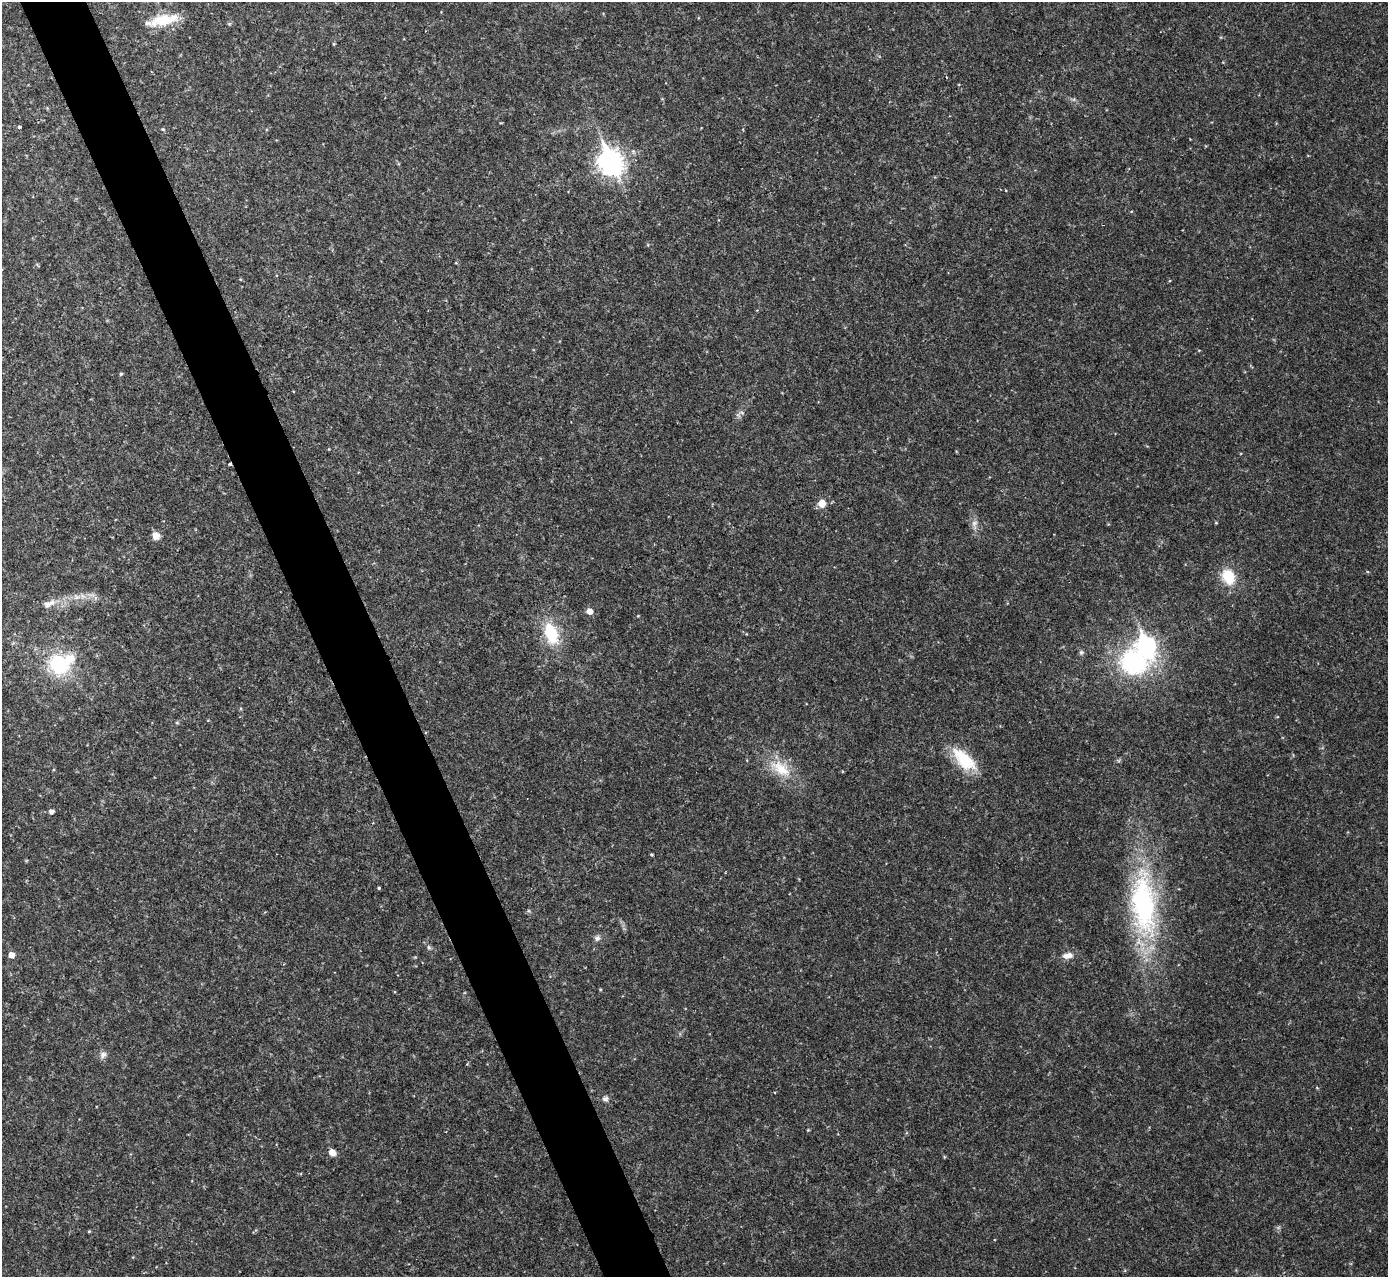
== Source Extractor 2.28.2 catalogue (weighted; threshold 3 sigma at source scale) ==
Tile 11 of 4 x 4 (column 3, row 3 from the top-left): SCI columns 2771-4156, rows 1426-2700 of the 5544 x 5529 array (HDU 1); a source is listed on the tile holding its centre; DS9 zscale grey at full resolution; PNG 1390 x 1279 px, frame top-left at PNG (2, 2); no overlay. Shown black and unused: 5% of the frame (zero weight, under 2 of 3 exposures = <1% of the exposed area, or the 3 px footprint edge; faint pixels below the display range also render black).
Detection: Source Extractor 2.28.2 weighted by HDU 2 'WHT'; one run over the whole footprint, this tile lists its part. Background 0.0829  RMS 0.0087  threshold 0.0391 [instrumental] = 3 sigma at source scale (4.5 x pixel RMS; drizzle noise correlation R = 1.50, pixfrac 1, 0.05/0.05 arcsec/px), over >= 5 px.
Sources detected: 33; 1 cosmic-ray / hot-pixel residue — not listed; the other 32 listed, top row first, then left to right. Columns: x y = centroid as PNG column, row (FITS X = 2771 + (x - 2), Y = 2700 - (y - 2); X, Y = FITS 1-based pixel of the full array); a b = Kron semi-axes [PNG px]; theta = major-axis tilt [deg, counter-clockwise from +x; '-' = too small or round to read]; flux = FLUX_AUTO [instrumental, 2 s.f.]
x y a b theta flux
163 20 36 12 11 23
19 127 4 3 - 2.4
163 129 5 4 - 1
611 162 11 8 -65 630
121 374 4 3 - 1.1
742 413 6 4 -20 1.4
822 503 8 8 - 8.2
974 523 9 6 83 3.4
156 536 9 7 -59 6.3
1228 577 15 11 -67 25
49 604 20 8 22 7.6
590 611 6 5 - 5.6
551 634 24 14 -70 35
1146 646 10 8 -66 290
1081 652 6 5 - 1.5
1133 662 25 23 -25 100
60 664 28 20 27 58
177 723 5 3 - 0.81
964 760 34 16 -44 30
781 769 30 15 -36 24
51 811 5 4 - 3.1
651 854 4 3 - 0.92
379 888 3 3 - 0.92
1144 904 72 28 -84 150
597 938 8 7 - 2.7
429 947 7 4 -45 1.5
11 955 5 5 - 6.1
1068 955 14 7 9 5.6
103 1055 9 8 - 3.5
605 1099 9 6 11 2.7
332 1152 7 6 - 6.4
89 1231 4 3 - 0.81